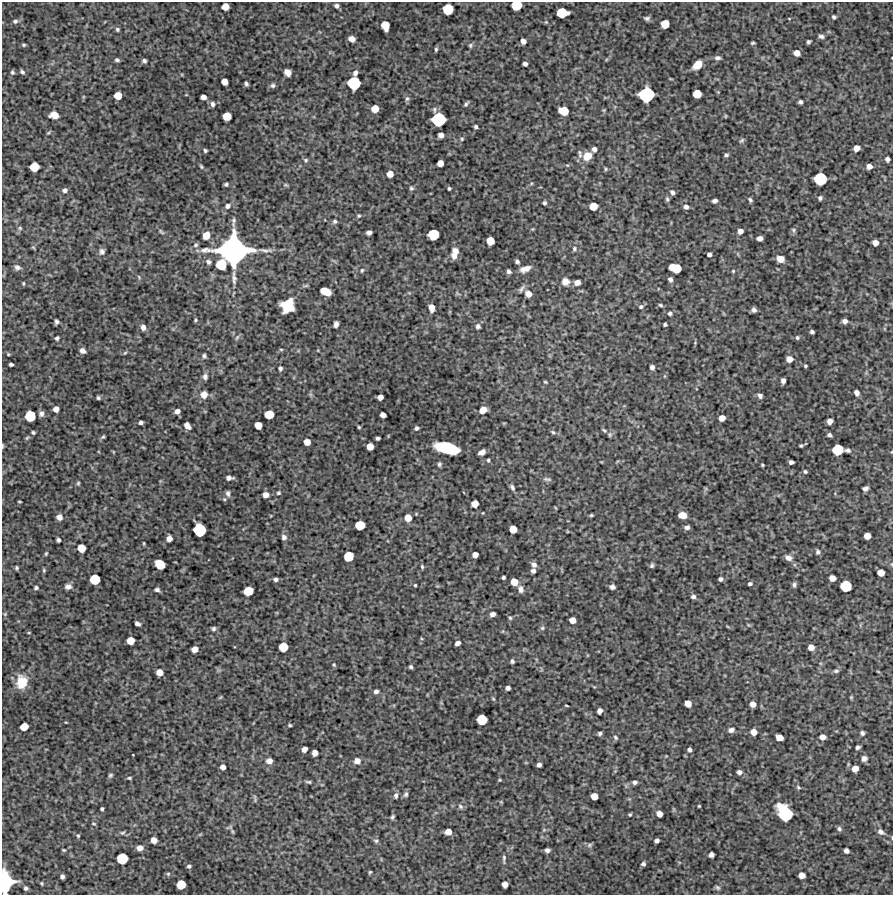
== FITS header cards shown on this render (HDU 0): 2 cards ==
NAXIS1  =                  891 /Length X axis
NAXIS2  =                  893 /Length Y axis

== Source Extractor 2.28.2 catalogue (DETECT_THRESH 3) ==
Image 891 x 893 px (HDU 0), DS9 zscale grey, 1 PNG px = 1 image px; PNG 895 x 897 px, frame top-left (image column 1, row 893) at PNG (2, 2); no overlay
Background 4500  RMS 190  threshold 555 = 3 sigma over >= 5 px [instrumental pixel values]
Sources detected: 344; all 344 listed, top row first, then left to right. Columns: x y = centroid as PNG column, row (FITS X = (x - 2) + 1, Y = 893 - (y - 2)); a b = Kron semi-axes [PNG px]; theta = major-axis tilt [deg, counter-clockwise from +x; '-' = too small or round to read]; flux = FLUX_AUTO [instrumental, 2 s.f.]
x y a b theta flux
516 5 7 6 - 4.4e+05
337 6 4 4 - 3.2e+04
225 7 5 5 - 1.6e+05
448 9 7 7 - 4.8e+05
562 13 8 6 1 4.2e+05
834 17 4 4 - 2.3e+04
647 18 7 5 -8 3.1e+04
789 18 4 2 - 7.3e+03
15 21 6 5 - 2.7e+04
546 22 4 4 - 1.1e+04
665 24 6 6 - 2.4e+05
385 25 7 6 - 2.3e+05
117 29 5 4 - 2.1e+04
821 36 6 4 -13 3.2e+04
352 39 6 5 - 7.6e+04
523 41 5 4 - 6.3e+04
808 42 4 3 - 2.1e+04
753 43 4 3 - 1.6e+04
24 45 5 4 - 1.8e+04
470 45 6 5 - 1.8e+04
436 49 5 3 - 1.8e+04
797 53 5 5 - 9.2e+04
718 58 7 5 -5 3.4e+04
117 60 5 3 - 2.5e+04
144 61 4 4 - 2.5e+04
525 64 4 4 - 4.2e+04
697 65 8 6 40 1.9e+05
12 72 5 4 - 2.1e+04
22 72 5 4 - 2.8e+04
287 72 6 5 - 9.0e+04
355 73 5 4 - 4.1e+04
224 82 5 5 - 1.1e+05
246 83 4 3 - 2.7e+04
354 83 8 8 - 8.1e+05
273 86 6 6 - 2.8e+04
697 94 6 6 - 2.4e+05
646 95 10 9 - 1.2e+06
118 96 6 6 - 1.7e+05
203 97 5 4 - 6.6e+04
407 99 6 5 - 2.5e+04
800 102 4 4 - 3.1e+04
213 104 6 5 - 3.8e+04
466 104 5 3 - 2.3e+04
375 109 6 5 - 1.7e+05
564 111 7 6 - 2.7e+05
54 115 7 6 - 1.3e+05
227 116 6 6 - 2.3e+05
725 116 5 3 - 1.0e+04
439 119 9 9 - 9.2e+05
476 127 4 3 - 2.7e+04
48 133 6 3 19 1.4e+04
441 135 5 4 - 6.3e+04
462 139 5 4 - 1.5e+04
742 140 9 4 44 2.1e+04
856 148 5 5 - 1.0e+05
594 149 5 4 - 4.6e+04
205 150 4 3 - 2.2e+04
580 154 13 5 -80 3.5e+04
726 155 5 4 - 2.3e+04
587 156 8 7 - 1.8e+05
887 159 5 4 - 4.1e+04
306 160 6 5 - 1.9e+04
440 163 5 5 - 1.2e+05
567 165 5 3 - 1.2e+04
201 166 6 3 -63 1.6e+04
869 166 5 5 - 7.7e+04
34 167 7 6 - 3.2e+05
606 169 5 4 - 1.5e+04
390 174 5 5 - 1.1e+05
820 179 8 8 - 7.6e+05
226 184 4 3 - 2.2e+04
286 185 7 3 -1 1.5e+04
411 188 6 5 - 2.1e+04
449 188 3 3 - 1.9e+04
65 190 6 5 - 3.6e+04
672 192 5 4 - 3.5e+04
820 198 5 4 - 2.6e+04
667 199 7 4 -80 2.1e+04
750 200 5 4 - 2.5e+04
715 201 5 4 - 4.5e+04
544 203 4 4 - 2.2e+04
227 206 7 6 - 3.4e+04
593 206 6 6 - 1.9e+05
686 207 5 5 - 4.4e+04
359 216 4 3 - 1.4e+04
335 221 5 5 - 2.2e+04
234 222 13 4 87 3.4e+04
20 228 6 5 - 1.8e+04
793 230 6 5 - 2.1e+04
740 231 5 5 - 6.4e+04
161 232 9 4 -48 2.2e+04
369 232 5 4 - 4.8e+04
433 234 7 7 - 4.9e+05
206 235 6 5 - 1.6e+05
759 239 5 4 - 6.2e+04
490 241 6 6 - 1.9e+05
875 243 5 5 - 8.6e+04
196 245 6 5 - 2.5e+04
33 247 6 3 -20 1.1e+04
574 249 6 5 - 2.4e+04
233 250 21 19 0 4.4e+06
265 250 18 4 -5 5.4e+04
102 251 8 7 - 3.8e+04
456 251 6 5 - 6.5e+04
709 254 4 4 - 3.9e+04
454 255 7 6 - 7.1e+04
780 259 6 5 - 1.1e+05
517 261 4 4 - 2.6e+04
208 262 6 5 - 2.9e+04
221 265 7 7 - 4.3e+05
17 267 7 6 - 4.0e+04
675 268 10 6 -15 4.2e+05
525 269 12 6 19 8.9e+04
362 270 5 4 - 1.5e+04
509 271 4 4 - 3.3e+04
733 271 4 4 - 1.2e+04
139 277 6 3 -72 1.3e+04
234 279 13 5 -86 4.7e+04
670 279 5 4 - 3.7e+04
565 282 9 9 - 8.9e+04
577 282 6 5 - 7.1e+04
23 283 4 3 - 1.3e+04
521 289 13 5 56 3.8e+04
325 291 9 5 -23 2.5e+05
528 294 6 6 - 9.9e+04
660 305 4 3 - 2.0e+04
288 306 12 11 - 3.3e+05
432 307 6 5 - 8.8e+04
641 307 5 5 - 2.4e+04
754 310 5 4 - 3.7e+04
670 313 5 4 - 2.8e+04
195 320 4 4 - 1.3e+04
845 321 4 4 - 5.6e+04
56 322 4 4 - 2.6e+04
336 324 6 4 78 4.9e+04
665 324 4 3 - 2.0e+04
478 326 6 5 - 3.0e+04
143 327 6 5 - 5.7e+04
812 332 4 4 - 3.1e+04
237 337 7 4 45 1.9e+04
57 338 4 4 - 2.3e+04
797 338 4 4 - 2.1e+04
281 349 5 3 - 1.2e+04
82 351 6 5 - 5.4e+04
125 353 6 4 30 1.5e+04
8 354 4 3 - 1.2e+04
204 356 4 4 - 2.3e+04
789 359 5 5 - 9.0e+04
11 364 4 3 - 2.7e+04
805 366 3 3 - 1.5e+04
652 367 5 4 - 3.4e+04
280 368 4 4 - 2.8e+04
205 377 7 5 90 3.6e+04
783 381 5 4 - 3.4e+04
545 382 4 3 - 1.3e+04
856 393 5 4 - 5.5e+04
204 394 7 7 - 9.7e+04
760 396 5 4 - 3.6e+04
380 397 5 4 - 7.2e+04
98 398 3 3 - 2.0e+04
56 409 5 5 - 8.2e+04
483 410 6 5 - 1.2e+05
177 411 5 5 - 5.4e+04
41 414 6 5 - 3.8e+04
269 414 7 6 - 3.0e+05
383 415 5 4 - 7.4e+04
30 416 7 7 - 4.6e+05
722 418 5 5 - 9.8e+04
830 421 5 4 - 7.8e+04
141 423 4 3 - 3.2e+04
258 425 6 5 - 1.6e+05
187 426 7 5 -48 7.6e+04
359 427 4 3 - 1.4e+04
416 428 5 4 - 2.5e+04
604 430 8 5 -36 2.6e+04
33 432 4 3 - 2.0e+04
553 432 7 4 -28 2.0e+04
829 435 4 3 - 2.9e+04
103 437 6 4 35 1.8e+04
378 438 4 3 - 2.5e+04
307 442 5 5 - 1.1e+05
3 446 6 3 82 1.2e+04
801 446 4 3 - 1.6e+04
370 447 5 5 - 1.3e+05
447 448 18 7 -14 1.2e+06
838 450 7 7 - 5.0e+05
848 450 5 4 - 2.8e+04
482 452 7 4 26 5.8e+04
488 460 4 3 - 1.6e+04
791 462 4 4 - 4.0e+04
439 464 5 4 - 2.3e+04
762 465 3 2 - 1.4e+04
805 471 4 3 - 2.1e+04
229 478 7 4 3 4.4e+04
547 479 11 4 -8 2.6e+04
78 483 4 4 - 1.5e+04
512 487 8 5 -59 3.1e+04
865 488 5 4 - 4.0e+04
228 493 8 5 -79 3.4e+04
278 493 5 4 - 1.8e+04
265 495 5 5 - 7.6e+04
19 502 3 2 - 1.1e+04
475 504 6 5 - 1.3e+05
591 515 4 3 - 1.5e+04
682 515 7 5 -3 1.0e+05
59 517 5 5 - 6.1e+04
408 518 6 6 - 1.5e+05
360 525 7 6 - 3.2e+05
687 527 5 4 - 3.7e+04
513 529 6 5 - 1.9e+05
199 530 8 8 - 7.3e+05
867 536 5 5 - 1.3e+05
284 537 6 6 - 3.7e+04
169 538 5 5 - 7.7e+04
58 540 4 4 - 3.2e+04
144 543 5 3 - 1.1e+04
81 548 6 6 - 2.2e+05
818 552 6 5 - 2.5e+04
46 554 5 3 - 1.4e+04
475 555 5 5 - 8.9e+04
349 556 7 6 - 3.8e+05
788 558 7 5 -19 5.3e+04
160 564 7 6 - 3.5e+05
534 564 7 6 - 4.4e+04
652 565 5 4 - 2.3e+04
422 567 5 3 - 1.7e+04
17 568 4 4 - 1.9e+04
44 570 5 4 - 1.5e+04
533 571 4 4 - 4.2e+04
881 573 5 5 - 1.3e+05
503 577 4 3 - 2.2e+04
832 578 5 5 - 9.6e+04
95 579 7 7 - 4.1e+05
275 579 4 4 - 3.0e+04
720 579 4 4 - 3.5e+04
514 582 6 5 - 1.5e+05
750 584 4 3 - 2.7e+04
415 585 3 3 - 1.5e+04
794 585 6 4 87 2.8e+04
846 586 7 7 - 5.2e+05
68 587 6 5 - 5.1e+04
612 587 5 4 - 3.7e+04
36 588 4 4 - 2.3e+04
521 589 8 6 -75 5.2e+04
157 590 4 4 - 2.7e+04
248 591 7 6 - 2.9e+05
693 596 5 5 - 3.4e+04
5 614 4 4 - 1.2e+04
492 614 5 4 - 6.0e+04
510 618 5 5 - 1.7e+04
572 620 5 5 - 1.1e+05
137 624 5 4 - 3.9e+04
542 628 5 5 - 2.0e+04
214 629 5 5 - 2.6e+04
29 633 5 3 - 1.0e+04
130 640 6 5 - 1.8e+05
457 643 5 4 - 5.1e+04
283 647 6 6 - 2.9e+05
811 647 5 5 - 8.8e+04
195 649 5 5 - 1.0e+05
512 661 4 4 - 2.7e+04
334 665 5 4 - 1.5e+04
411 667 3 3 - 2.1e+04
836 671 7 4 9 2.4e+04
159 672 5 5 - 1.2e+05
22 682 14 11 85 2.6e+05
508 688 4 4 - 4.4e+04
376 691 4 4 - 3.6e+04
220 697 7 3 45 1.2e+04
851 697 4 4 - 1.2e+04
688 703 5 5 - 1.2e+05
753 704 5 5 - 8.6e+04
566 705 3 2 - 1.3e+04
600 711 5 4 - 6.1e+04
482 719 7 7 - 4.0e+05
290 725 4 3 - 1.5e+04
24 727 6 5 - 1.8e+05
731 730 7 6 - 4.2e+04
754 732 5 5 - 1.1e+05
600 733 4 4 - 2.4e+04
862 733 4 4 - 3.0e+04
615 737 6 5 - 2.2e+04
779 737 6 5 - 1.3e+05
822 737 5 5 - 7.5e+04
858 747 4 4 - 2.9e+04
304 749 5 4 - 7.1e+04
689 750 4 4 - 3.5e+04
315 753 5 5 - 8.2e+04
133 755 3 2 - 7.3e+03
864 759 5 5 - 4.4e+04
269 761 6 5 - 6.7e+04
357 761 6 6 - 8.5e+04
539 765 4 4 - 4.2e+04
223 767 5 4 - 6.5e+04
855 769 5 5 - 1.2e+05
739 772 5 4 - 4.3e+04
110 775 6 4 44 2.1e+04
129 778 5 3 - 1.7e+04
500 780 4 3 - 1.2e+04
308 782 8 4 -11 2.1e+04
635 782 5 4 - 3.5e+04
798 787 6 4 -31 1.8e+04
406 794 7 6 - 2.7e+04
396 796 6 4 75 3.1e+04
594 796 5 5 - 1.4e+05
255 800 8 2 90 1.0e+04
460 806 7 6 - 3.0e+04
699 806 3 3 - 1.2e+04
102 809 3 3 - 2.0e+04
785 813 12 9 -56 1.0e+06
659 814 5 5 - 8.4e+04
630 815 4 3 - 1.5e+04
392 817 5 4 - 2.2e+04
94 824 5 3 - 1.3e+04
839 829 6 5 - 2.8e+04
232 831 7 3 -71 1.9e+04
448 832 5 5 - 1.2e+05
881 832 7 5 -34 4.6e+04
123 833 7 5 23 2.2e+04
200 834 6 3 19 1.2e+04
78 836 5 4 - 1.5e+04
154 840 5 5 - 9.7e+04
376 841 7 5 -28 2.2e+04
657 841 4 4 - 3.9e+04
589 845 8 5 28 2.2e+04
140 848 6 5 - 8.0e+04
64 850 4 3 - 1.4e+04
547 850 5 4 - 3.9e+04
846 851 5 4 - 3.9e+04
711 855 5 4 - 5.3e+04
122 858 7 7 - 4.9e+05
504 858 11 4 89 2.5e+04
643 864 4 4 - 3.1e+04
189 866 5 4 - 2.5e+04
370 872 3 2 - 1.2e+04
168 874 5 5 - 1.7e+04
802 875 5 5 - 9.8e+04
62 877 4 4 - 3.7e+04
5 882 14 9 -90 1.4e+06
42 883 5 4 - 1.5e+04
181 884 6 6 - 2.8e+05
505 884 5 5 - 8.5e+04
717 887 6 4 -37 2.2e+04
26 888 4 4 - 2.7e+04
At the frame edge (FLAGS 8, measured only in part): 3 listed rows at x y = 516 5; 3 446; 5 882